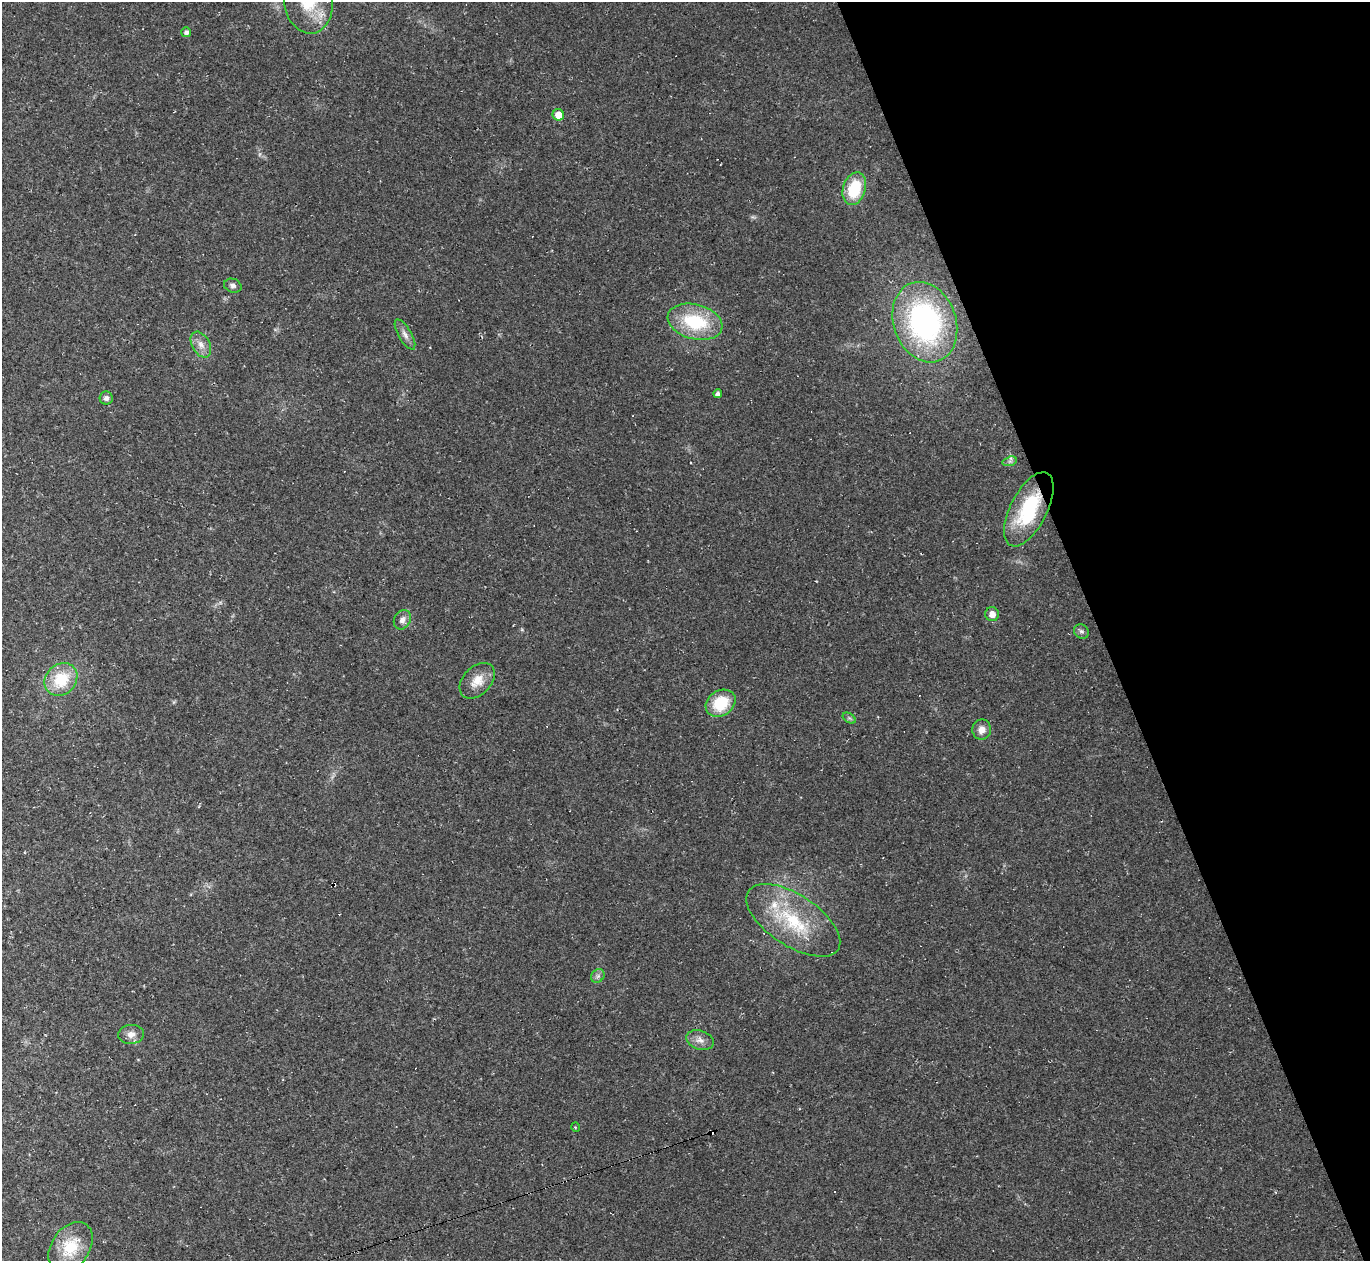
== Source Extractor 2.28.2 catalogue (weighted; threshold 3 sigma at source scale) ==
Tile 12 of 4 x 4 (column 4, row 3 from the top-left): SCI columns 4106-5473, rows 1534-2792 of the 5473 x 5459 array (HDU 1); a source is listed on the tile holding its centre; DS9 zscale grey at full resolution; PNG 1372 x 1263 px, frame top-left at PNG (2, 2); each listed source drawn as its Kron ellipse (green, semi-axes under 4 px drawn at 4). Shown black and unused: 20% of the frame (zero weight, under 2 of 3 exposures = <1% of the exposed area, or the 3 px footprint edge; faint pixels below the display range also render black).
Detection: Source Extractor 2.28.2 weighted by HDU 2 'WHT'; one run over the whole footprint, this tile lists its part. Background 0.0498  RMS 0.0071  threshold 0.0321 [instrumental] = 3 sigma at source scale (4.5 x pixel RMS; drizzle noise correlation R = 1.50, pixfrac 1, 0.05/0.05 arcsec/px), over >= 5 px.
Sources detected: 37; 9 cosmic-ray / hot-pixel residue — neither listed nor drawn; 1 inside a brighter listed object's ellipse — not listed separately; the other 27 listed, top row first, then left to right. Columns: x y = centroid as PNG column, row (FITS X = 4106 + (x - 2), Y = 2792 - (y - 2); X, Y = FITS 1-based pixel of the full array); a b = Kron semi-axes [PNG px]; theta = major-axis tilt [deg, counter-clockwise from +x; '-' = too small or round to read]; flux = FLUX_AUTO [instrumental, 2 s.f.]
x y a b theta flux
308 2 32 24 -80 30
186 32 5 5 - 2.6
558 115 6 5 - 9.1
854 189 17 11 73 31
233 286 9 6 -18 2.4
695 322 28 17 -15 43
925 322 41 31 -70 160
405 334 17 6 -60 4.1
201 345 14 8 -60 5.9
718 394 4 4 - 2.1
106 398 6 6 - 2.6
1010 461 7 4 17 1.8
1029 509 41 18 63 52
992 614 7 6 - 5.8
402 620 10 8 60 4.1
1081 631 8 6 -40 2
61 679 18 15 44 26
477 681 21 14 46 12
721 703 16 12 35 26
849 718 7 4 -33 1.4
982 730 10 9 - 5.5
793 920 53 25 -33 53
598 976 7 6 - 2
131 1034 13 9 5 5.4
700 1040 14 9 -19 4.9
575 1127 5 3 - 0.7
71 1247 27 19 55 26
Overlapping masked pixels (flux is a lower limit): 1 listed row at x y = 1029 509
Isophote crosses this tile's border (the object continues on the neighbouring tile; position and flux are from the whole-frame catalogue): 1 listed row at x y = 308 2